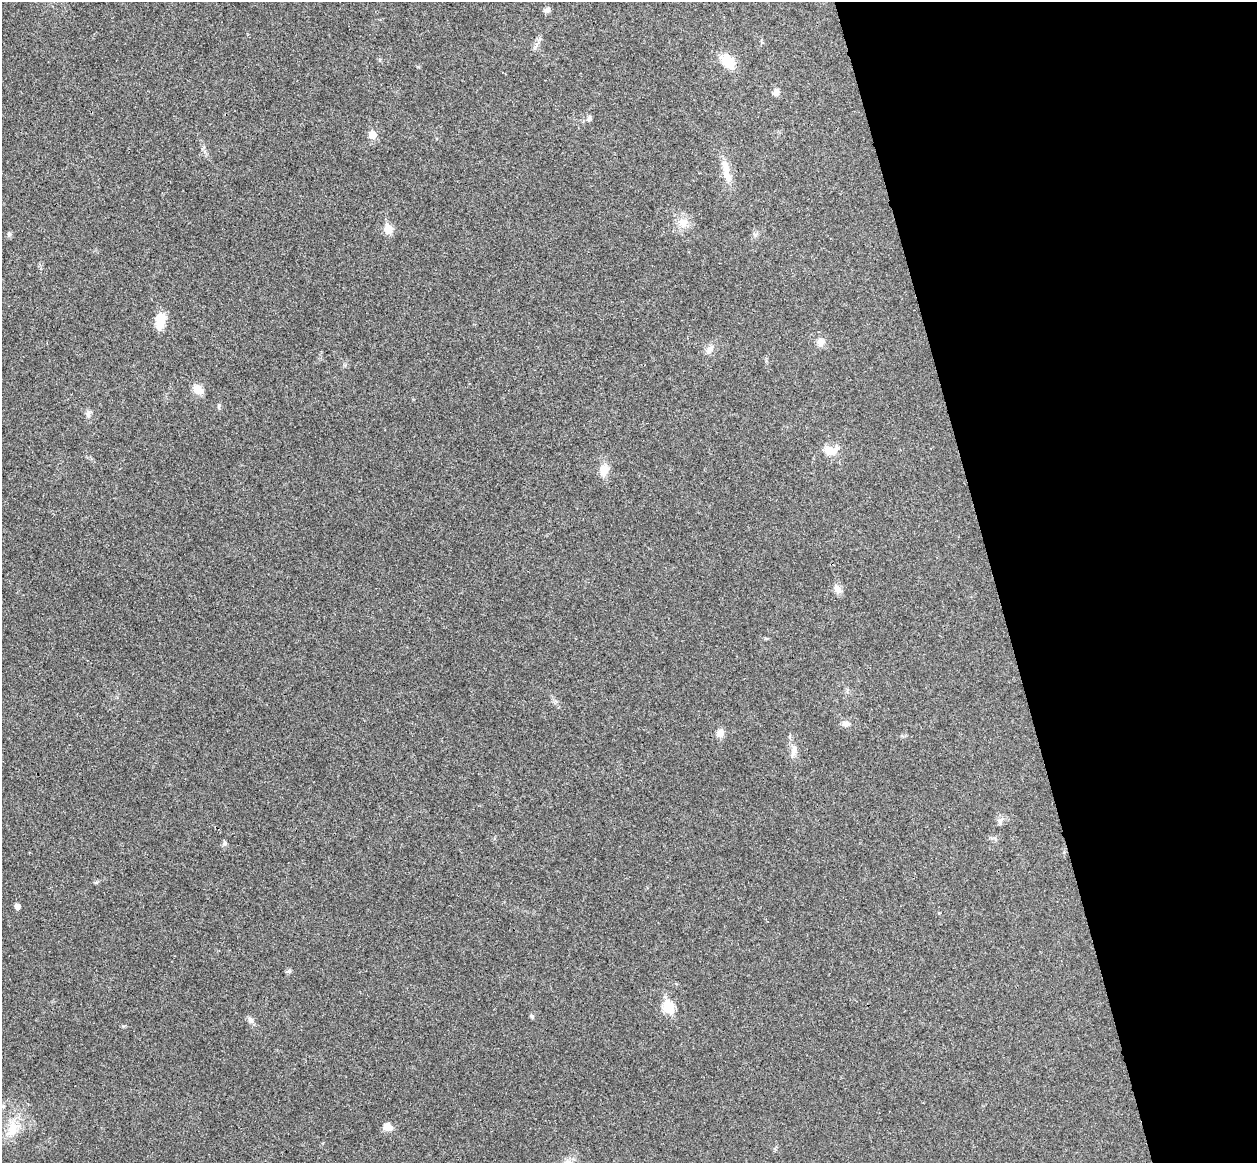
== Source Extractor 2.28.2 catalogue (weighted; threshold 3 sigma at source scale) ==
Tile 12 of 4 x 4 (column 4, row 3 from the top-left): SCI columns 3821-5075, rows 1321-2481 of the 5134 x 5077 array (HDU 1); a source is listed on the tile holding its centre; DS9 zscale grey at full resolution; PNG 1259 x 1165 px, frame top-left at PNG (2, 2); no overlay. Shown black and unused: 21% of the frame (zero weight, under 3 of 4 exposures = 6% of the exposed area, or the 3 px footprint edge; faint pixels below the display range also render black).
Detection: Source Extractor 2.28.2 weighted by HDU 2 'WHT'; one run over the whole footprint, this tile lists its part. Background 0.0227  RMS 0.0047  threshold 0.0209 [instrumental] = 3 sigma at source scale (4.5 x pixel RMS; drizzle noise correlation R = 1.50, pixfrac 1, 0.05/0.05 arcsec/px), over >= 5 px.
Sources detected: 29; all 29 listed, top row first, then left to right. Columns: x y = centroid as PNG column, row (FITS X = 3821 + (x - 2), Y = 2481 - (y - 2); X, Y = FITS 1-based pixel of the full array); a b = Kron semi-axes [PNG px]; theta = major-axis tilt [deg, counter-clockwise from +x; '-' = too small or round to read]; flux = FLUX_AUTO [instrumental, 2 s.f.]
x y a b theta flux
547 9 9 6 14 1.3
728 62 16 10 -50 11
776 92 8 6 80 2.1
589 118 8 6 51 1.2
372 135 6 6 - 7.4
725 168 28 9 -82 6.3
683 222 14 11 -30 4.5
388 229 6 6 - 10
9 234 6 6 - 0.87
160 321 17 10 79 8
821 342 10 9 - 2.7
709 349 15 7 53 2.6
198 390 13 9 -36 4.1
88 414 10 6 83 1.5
831 450 20 11 5 6
604 469 17 11 71 4.7
837 589 11 8 -62 2.9
846 723 10 6 -11 1.8
720 733 10 8 52 3
790 736 6 4 71 0.61
794 750 17 7 84 3
1000 821 8 6 89 1.4
225 843 6 6 - 1
17 906 5 5 - 2.4
668 1007 7 6 - 22
532 1016 5 5 - 0.94
250 1020 9 6 -45 1.5
387 1127 11 10 - 3.3
12 1130 23 12 73 8.6
Unlisted compact peaks at least as high as the median listed source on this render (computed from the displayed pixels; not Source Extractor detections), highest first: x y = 289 971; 123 1026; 219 405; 535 47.